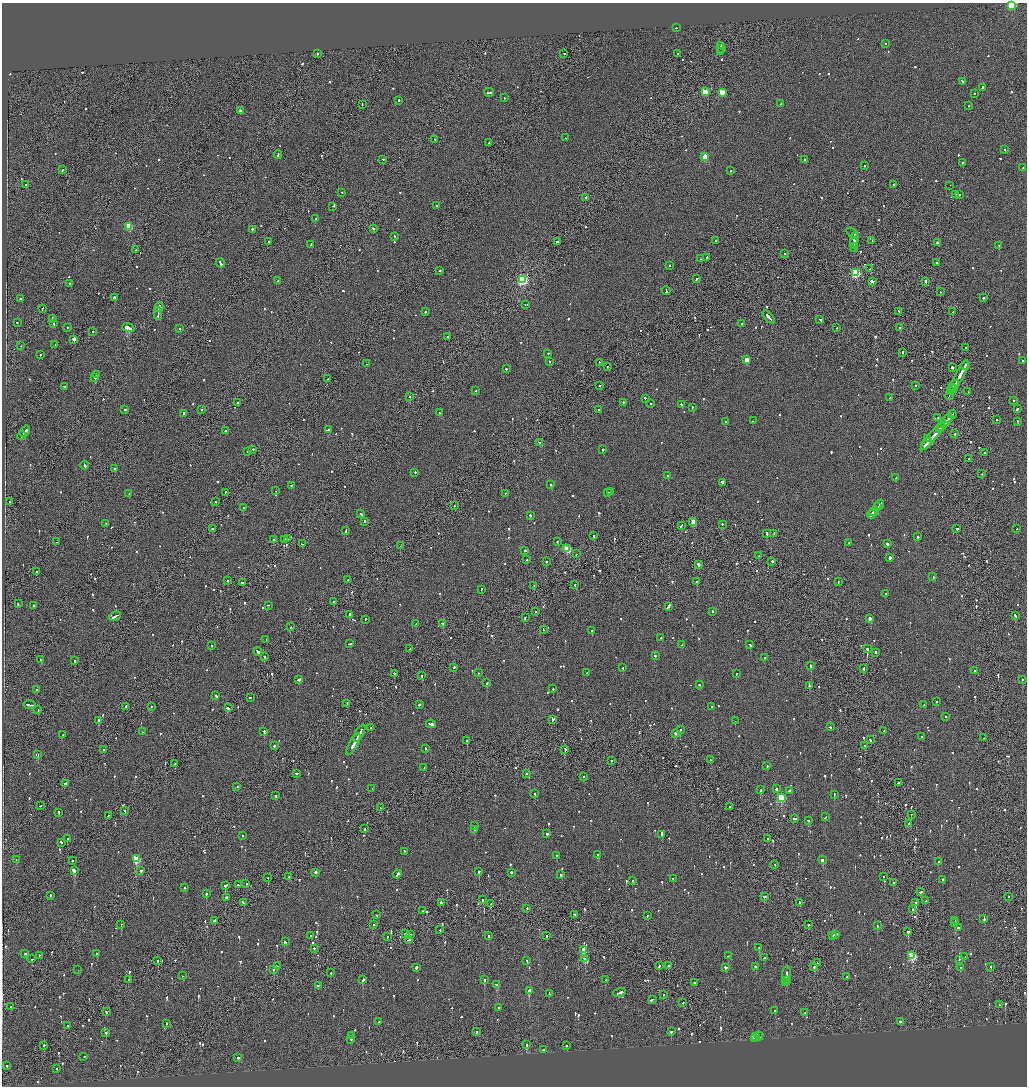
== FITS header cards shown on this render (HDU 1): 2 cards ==
NAXIS1  =                 2050
NAXIS2  =                 2168

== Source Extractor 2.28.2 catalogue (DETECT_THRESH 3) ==
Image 2050 x 2168 px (HDU 1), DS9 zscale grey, zoomed out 1/2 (1 PNG px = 2 x 2 image px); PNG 1029 x 1088 px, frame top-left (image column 2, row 2167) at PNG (2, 3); each listed source drawn as its Kron ellipse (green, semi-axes under 4 px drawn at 4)
Background -0.0936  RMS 0.067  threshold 0.202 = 3 sigma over >= 5 px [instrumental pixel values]
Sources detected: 1207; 46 cannot appear on this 1/2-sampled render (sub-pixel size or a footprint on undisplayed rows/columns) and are neither listed nor drawn; of the other 1161, the 500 brightest by FLUX_AUTO listed and drawn (661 fainter detections omitted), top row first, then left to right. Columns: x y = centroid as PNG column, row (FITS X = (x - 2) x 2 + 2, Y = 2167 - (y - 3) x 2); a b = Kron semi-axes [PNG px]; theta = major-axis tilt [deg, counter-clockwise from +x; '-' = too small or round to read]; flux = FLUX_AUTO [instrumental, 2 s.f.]
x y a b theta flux
1011 6 3 3 - 890
676 28 2 1 - 140
885 43 2 2 - 150
720 45 2 2 - 330
722 48 2 1 - 110
721 51 2 1 - 160
564 53 2 1 - 260
317 54 2 2 - 230
677 54 3 2 - 120
962 81 3 2 - 330
982 87 3 2 - 300
489 92 5 2 - 310
705 92 3 3 - 370
722 92 3 3 - 320
974 94 2 2 - 91
504 98 2 2 - 600
399 100 2 2 - 420
362 104 2 1 - 110
781 104 2 2 - 100
969 106 2 2 - 130
240 111 2 2 - 96
566 138 2 1 - 110
435 139 2 2 - 160
489 143 2 2 - 140
1005 149 2 2 - 120
278 155 4 2 - 260
705 157 3 3 - 360
383 159 2 2 - 130
804 159 2 2 - 190
962 162 2 2 - 140
864 166 2 2 - 96
1023 168 3 2 - 140
62 170 2 2 - 130
731 171 2 2 - 150
894 184 2 2 - 150
25 185 2 2 - 93
950 185 2 2 - 170
342 192 2 1 - 120
959 194 2 2 - 130
956 195 2 2 - 510
585 198 2 2 - 140
437 205 3 2 - 160
332 206 3 1 - 170
315 219 2 2 - 580
129 226 3 3 - 530
374 228 2 2 - 360
252 230 3 2 - 170
852 233 6 2 -35 110
394 236 2 2 - 140
854 239 7 2 87 2800
715 240 2 2 - 120
872 240 2 1 - 370
269 241 2 2 - 170
557 241 3 2 - 190
937 242 2 2 - 320
854 243 5 1 - 1500
311 244 3 2 - 210
999 245 2 2 - 170
854 248 4 1 - 1200
136 250 2 2 - 95
785 253 2 2 - 220
707 257 2 2 - 280
701 259 3 1 - 120
220 263 5 2 - 310
936 263 2 2 - 150
669 266 2 2 - 110
870 269 2 2 - 110
440 271 2 1 - 120
856 273 3 3 - 1300
522 279 4 3 - 1700
697 279 2 2 - 250
278 281 2 2 - 97
872 281 3 2 - 530
925 282 3 2 - 250
69 284 2 2 - 130
666 291 4 2 - 400
940 292 2 2 - 92
114 297 2 2 - 600
983 297 2 2 - 630
21 298 2 2 - 270
525 304 2 2 - 590
159 307 5 1 - 290
42 308 3 1 - 140
425 311 2 2 - 140
899 311 3 2 - 100
953 312 3 1 - 150
158 314 6 1 89 480
769 317 8 2 -46 530
52 318 2 2 - 460
820 319 2 2 - 110
17 322 2 2 - 150
54 324 2 2 - 110
742 324 2 2 - 300
67 327 2 1 - 290
128 328 6 2 -19 9600
180 328 2 2 - 110
837 328 2 2 - 210
900 328 2 2 - 490
93 332 2 2 - 170
448 336 2 2 - 94
74 339 3 2 - 4300
55 344 2 2 - 93
20 346 2 1 - 99
965 348 2 2 - 150
902 352 2 2 - 240
548 353 2 2 - 120
40 355 2 2 - 170
747 360 2 2 - 200
549 361 2 2 - 610
1023 361 2 2 - 110
599 362 2 1 - 100
366 364 2 2 - 93
965 365 5 2 - 960
607 367 2 1 - 110
952 367 2 2 - 550
506 369 2 2 - 180
960 374 15 2 61 1500
96 375 2 1 - 360
95 377 2 2 - 680
328 379 3 2 - 300
600 385 2 2 - 370
916 385 2 2 - 90
954 386 7 2 56 620
64 387 3 2 - 240
952 389 5 2 - 580
950 390 2 1 - 310
475 391 2 1 - 170
968 392 2 2 - 94
950 395 5 1 - 680
410 396 2 1 - 200
645 398 2 2 - 160
890 398 2 2 - 130
1013 400 2 2 - 240
237 403 2 1 - 120
623 403 2 2 - 230
651 403 2 2 - 140
681 405 3 2 - 120
692 407 2 2 - 160
124 409 2 2 - 130
201 409 2 2 - 93
1017 409 4 2 - 210
599 410 2 2 - 110
184 413 3 2 - 310
439 413 2 2 - 220
952 414 4 1 - 270
938 418 2 2 - 330
949 418 4 1 - 610
997 419 2 2 - 200
753 421 2 2 - 100
946 421 8 1 53 700
1017 421 2 2 - 130
726 422 2 2 - 110
941 427 3 2 - 400
940 428 3 1 - 430
225 430 2 2 - 210
328 430 4 2 - 500
25 431 6 2 54 470
955 434 2 1 - 130
22 436 4 2 - 350
933 436 18 2 49 1000
928 438 2 2 - 340
540 443 4 2 - 330
926 444 7 2 50 460
253 449 2 2 - 150
603 449 2 2 - 370
247 451 2 2 - 98
984 453 2 2 - 98
969 459 2 1 - 120
85 465 4 2 - 230
114 468 2 2 - 120
415 472 2 2 - 200
982 474 2 2 - 140
668 475 2 2 - 160
896 478 2 1 - 160
722 482 2 2 - 600
291 485 2 1 - 150
551 485 2 2 - 140
276 491 2 1 - 95
610 491 3 2 - 190
225 492 2 1 - 230
505 493 2 2 - 120
608 493 2 1 - 120
129 494 2 2 - 110
9 501 2 2 - 93
216 502 2 2 - 170
879 504 5 2 - 400
454 506 2 2 - 100
877 507 3 1 - 200
243 508 2 2 - 210
874 511 5 2 - 500
361 514 3 2 - 140
871 514 5 2 - 300
530 515 2 2 - 200
693 521 3 2 - 200
364 522 3 2 - 120
106 524 2 2 - 180
722 524 2 1 - 190
681 525 3 2 - 240
212 528 2 1 - 1100
957 529 2 2 - 610
1017 529 2 2 - 140
346 531 3 2 - 710
774 533 2 2 - 160
767 534 3 2 - 310
593 536 2 2 - 160
918 537 2 2 - 290
285 539 3 1 - 190
287 539 4 2 - 230
274 540 2 2 - 240
557 541 2 2 - 110
56 542 2 2 - 90
849 543 2 2 - 130
302 544 2 2 - 330
887 544 2 2 - 1700
400 546 2 2 - 92
567 549 3 3 - 560
525 550 2 2 - 280
576 554 2 2 - 110
759 556 2 2 - 100
890 557 2 2 - 5200
527 560 2 2 - 150
772 561 2 2 - 140
546 562 2 2 - 130
698 564 3 2 - 620
36 572 2 2 - 210
933 577 2 2 - 110
347 580 2 1 - 120
228 581 2 2 - 230
697 581 2 2 - 220
838 581 2 2 - 98
242 582 2 2 - 160
575 585 2 2 - 99
534 586 2 1 - 160
481 589 3 2 - 110
886 593 2 2 - 110
333 602 2 2 - 200
18 604 2 2 - 230
268 605 2 1 - 160
33 606 2 2 - 120
668 607 4 2 - 460
536 611 2 1 - 120
712 611 2 2 - 210
349 614 2 2 - 350
1015 615 2 2 - 400
115 616 6 2 28 530
525 617 2 2 - 240
870 618 2 2 - 120
365 619 2 2 - 200
416 624 2 2 - 170
443 624 4 2 - 290
290 627 2 1 - 220
543 629 2 2 - 160
592 631 2 2 - 230
661 638 2 2 - 98
266 639 2 1 - 97
349 644 3 2 - 220
682 645 3 2 - 140
750 645 2 2 - 190
212 646 2 2 - 470
410 649 2 2 - 170
867 649 2 2 - 1200
258 652 4 2 - 950
875 652 2 2 - 230
655 656 2 2 - 210
265 657 2 2 - 190
765 658 3 2 - 200
40 660 2 2 - 120
74 661 2 2 - 140
811 665 4 2 - 430
454 667 2 2 - 390
623 668 2 2 - 110
864 668 3 2 - 110
975 671 2 2 - 180
394 673 2 2 - 140
478 673 2 2 - 100
586 673 2 2 - 130
736 674 2 2 - 140
422 676 2 2 - 110
298 679 3 2 - 430
1022 679 2 2 - 120
487 683 2 2 - 160
699 685 2 2 - 91
809 685 3 2 - 230
553 689 2 2 - 93
36 690 2 2 - 360
216 696 3 2 - 160
250 697 2 2 - 110
936 701 2 2 - 110
347 703 2 2 - 140
419 704 2 2 - 160
30 705 6 2 -7 520
924 705 2 1 - 160
126 706 2 2 - 1500
151 706 2 2 - 99
712 707 3 2 - 300
229 708 4 2 - 270
38 710 2 2 - 91
946 717 2 1 - 180
553 719 3 2 - 120
98 720 2 2 - 810
735 721 2 2 - 120
431 724 5 2 - 400
830 727 2 2 - 410
371 728 2 1 - 130
680 729 2 2 - 95
264 731 2 2 - 180
883 731 2 1 - 190
142 732 2 2 - 160
359 733 9 1 61 780
675 733 2 2 - 180
63 735 2 2 - 98
921 736 2 2 - 120
984 738 2 2 - 100
870 740 3 2 - 160
467 741 2 2 - 200
353 744 12 2 61 1000
274 745 3 2 - 170
865 746 2 2 - 150
425 748 2 2 - 130
565 749 2 1 - 430
104 750 2 2 - 130
38 754 2 1 - 270
611 760 2 2 - 100
710 760 2 2 - 220
175 764 2 1 - 110
767 766 2 2 - 92
424 768 2 2 - 120
296 773 3 2 - 200
526 773 2 2 - 140
583 776 2 2 - 520
898 783 2 2 - 310
65 784 2 2 - 260
237 786 2 2 - 130
372 788 2 2 - 98
776 789 2 2 - 420
761 790 2 2 - 470
789 791 2 2 - 220
534 794 2 2 - 210
834 795 3 2 - 150
275 796 2 2 - 170
781 797 3 3 - 910
40 806 2 2 - 110
730 807 2 1 - 890
380 808 2 1 - 120
125 810 2 2 - 780
59 812 2 2 - 100
911 814 2 1 - 90
109 815 2 1 - 190
825 817 3 2 - 170
794 818 4 2 - 210
808 820 3 2 - 160
909 823 3 2 - 230
474 826 2 2 - 230
364 829 2 2 - 210
474 830 2 2 - 110
547 834 2 2 - 180
662 835 4 2 - 270
242 836 2 2 - 92
67 838 2 2 - 110
767 838 2 2 - 130
61 842 3 2 - 130
404 851 2 2 - 110
598 855 2 2 - 220
557 856 2 2 - 310
136 858 3 3 - 610
16 859 2 1 - 170
72 860 2 1 - 990
822 860 2 2 - 830
939 861 2 2 - 100
775 865 2 1 - 94
74 870 3 2 - 1600
140 870 2 2 - 390
479 871 2 2 - 210
316 872 2 2 - 1800
511 872 2 2 - 350
397 874 4 2 - 250
561 875 2 2 - 110
289 876 2 2 - 120
883 876 2 2 - 130
268 878 2 1 - 650
673 878 2 2 - 220
943 879 2 2 - 300
632 880 2 2 - 310
893 882 2 2 - 110
246 883 2 2 - 170
225 885 3 2 - 870
238 885 3 2 - 130
185 888 2 2 - 130
920 892 3 1 - 250
206 894 2 2 - 520
50 895 2 2 - 150
764 896 2 2 - 340
227 897 3 2 - 270
1008 897 2 1 - 130
483 900 2 2 - 410
925 900 2 2 - 120
441 902 2 2 - 280
800 902 2 2 - 880
916 902 2 2 - 180
243 903 4 2 - 220
491 904 2 2 - 2000
527 908 2 2 - 95
913 909 2 2 - 420
422 911 2 2 - 200
575 914 3 2 - 380
377 915 2 2 - 110
647 915 2 2 - 370
984 918 4 2 - 290
214 920 2 2 - 600
955 920 2 2 - 410
954 923 3 2 - 410
121 924 2 2 - 430
373 924 2 2 - 150
808 924 2 2 - 260
877 926 2 2 - 160
958 927 2 2 - 180
440 930 2 1 - 220
908 932 2 2 - 440
406 934 3 2 - 180
410 934 4 2 - 460
835 934 4 2 - 370
832 935 2 2 - 200
311 936 2 1 - 1000
488 936 2 1 - 610
546 936 2 2 - 330
387 937 2 2 - 97
408 940 3 2 - 480
286 942 3 2 - 160
314 948 2 2 - 130
759 948 2 2 - 93
584 950 3 2 - 410
25 953 3 2 - 150
97 953 2 2 - 370
39 955 2 1 - 100
912 955 3 3 - 910
728 956 2 2 - 110
965 956 2 2 - 170
585 958 2 2 - 450
764 958 2 2 - 240
32 959 2 2 - 96
527 960 2 2 - 120
959 960 2 2 - 160
157 961 2 2 - 120
817 963 3 1 - 120
668 965 2 2 - 120
277 966 2 2 - 210
659 966 3 2 - 520
755 966 3 2 - 160
990 966 2 2 - 130
726 967 3 2 - 230
814 967 3 2 - 160
416 968 3 2 - 780
960 968 2 1 - 260
273 969 2 2 - 120
78 970 2 1 - 110
331 973 2 2 - 110
787 974 8 2 85 480
182 976 2 1 - 98
847 976 2 2 - 170
128 979 2 2 - 93
363 980 3 2 - 230
484 980 2 2 - 560
606 980 2 2 - 130
786 980 2 1 - 160
694 983 2 2 - 110
786 983 3 2 - 250
497 984 4 2 - 290
318 985 2 2 - 210
529 990 3 2 - 490
549 993 3 2 - 140
619 993 6 2 19 420
663 994 2 2 - 150
652 1000 3 2 - 360
683 1003 2 2 - 120
999 1005 2 2 - 100
10 1006 2 1 - 260
499 1007 2 2 - 250
775 1010 3 2 - 190
106 1012 2 2 - 240
805 1013 2 2 - 150
900 1021 2 2 - 110
379 1022 2 2 - 200
166 1023 2 2 - 100
68 1026 2 2 - 220
671 1031 2 2 - 320
477 1032 2 2 - 260
106 1033 2 2 - 140
351 1035 2 2 - 110
756 1036 2 2 - 170
759 1036 5 2 - 310
754 1038 3 2 - 800
351 1039 2 2 - 110
44 1045 2 1 - 210
526 1045 2 2 - 510
567 1045 2 2 - 120
544 1050 3 2 - 260
84 1056 2 2 - 130
238 1058 2 2 - 110
7 1066 2 2 - 99
57 1069 2 2 - 100
At the frame edge (FLAGS 8, measured only in part): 1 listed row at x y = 1011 6
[661 fainter detections neither listed nor drawn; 46 sub-pixel or undisplayed-footprint detections neither listed nor drawn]